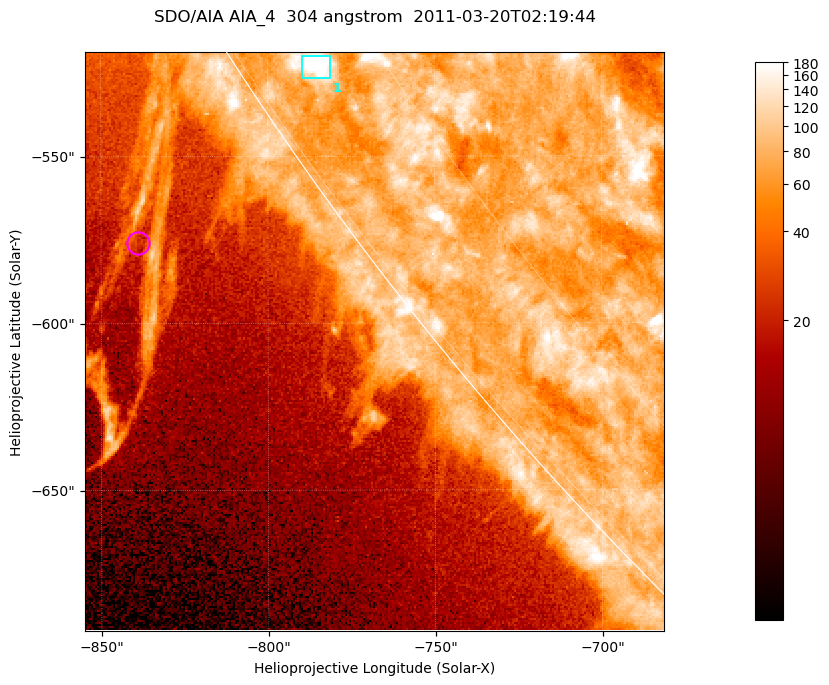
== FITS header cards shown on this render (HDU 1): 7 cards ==
TELESCOP= 'SDO/AIA '           / For AIA: SDO/AIA
INSTRUME= 'AIA_4   '           / For AIA: AIA_ATA1, AIA_ATA2, AIA_ATA3 or AIA_AT
WAVELNTH=                  304 / [angstrom] Wavelength
WAVEUNIT= 'angstrom'           / Wavelength unit: angstrom
DATE-OBS= '2011-03-20T02:19:44.123' / [ISO] Date when observation started; ISO 8
CTYPE1  = 'HPLN-TAN'           / CTYPE1; Typically HPLN
CTYPE2  = 'HPLT-TAN'           / CTYPE2; Typically HPLT

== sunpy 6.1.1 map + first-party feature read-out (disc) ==
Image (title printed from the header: SDO/AIA AIA_4  304 angstrom  2011-03-20T02:19:44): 289 x 289 px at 0.6 arcsec/px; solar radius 964 arcsec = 1606 px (partial field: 0.4% of the solar disc is inside the frame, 38% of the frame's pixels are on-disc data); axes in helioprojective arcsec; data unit not stated in the header (colour bar unlabelled)
Orientation: roll -0.132 deg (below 1 deg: not rotated)
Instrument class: DISC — disc imager (sunpy class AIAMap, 304 A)
Bright regions (active regions / flare kernels): reference = the on-disc median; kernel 3 px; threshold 5 sigma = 99.7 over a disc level ~78.3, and >= 1.15x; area >= 83 px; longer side >= 3 px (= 1.8 arcsec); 1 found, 1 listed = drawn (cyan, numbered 1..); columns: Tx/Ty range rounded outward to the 2 arcsec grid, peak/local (2 s.f.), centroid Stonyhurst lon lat
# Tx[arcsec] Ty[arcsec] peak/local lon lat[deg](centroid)
1 -790..-780 -528..-520 3.6 -80 -34
Off-limb structures (1.02-1.3 R_sun): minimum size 41 px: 4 found; the strongest spans PA ~120..125 deg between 1.02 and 1.11 R_sun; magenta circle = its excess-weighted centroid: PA ~125 deg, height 1.06 R_sun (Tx ~-838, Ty ~-576 arcsec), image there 1.7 x the reference